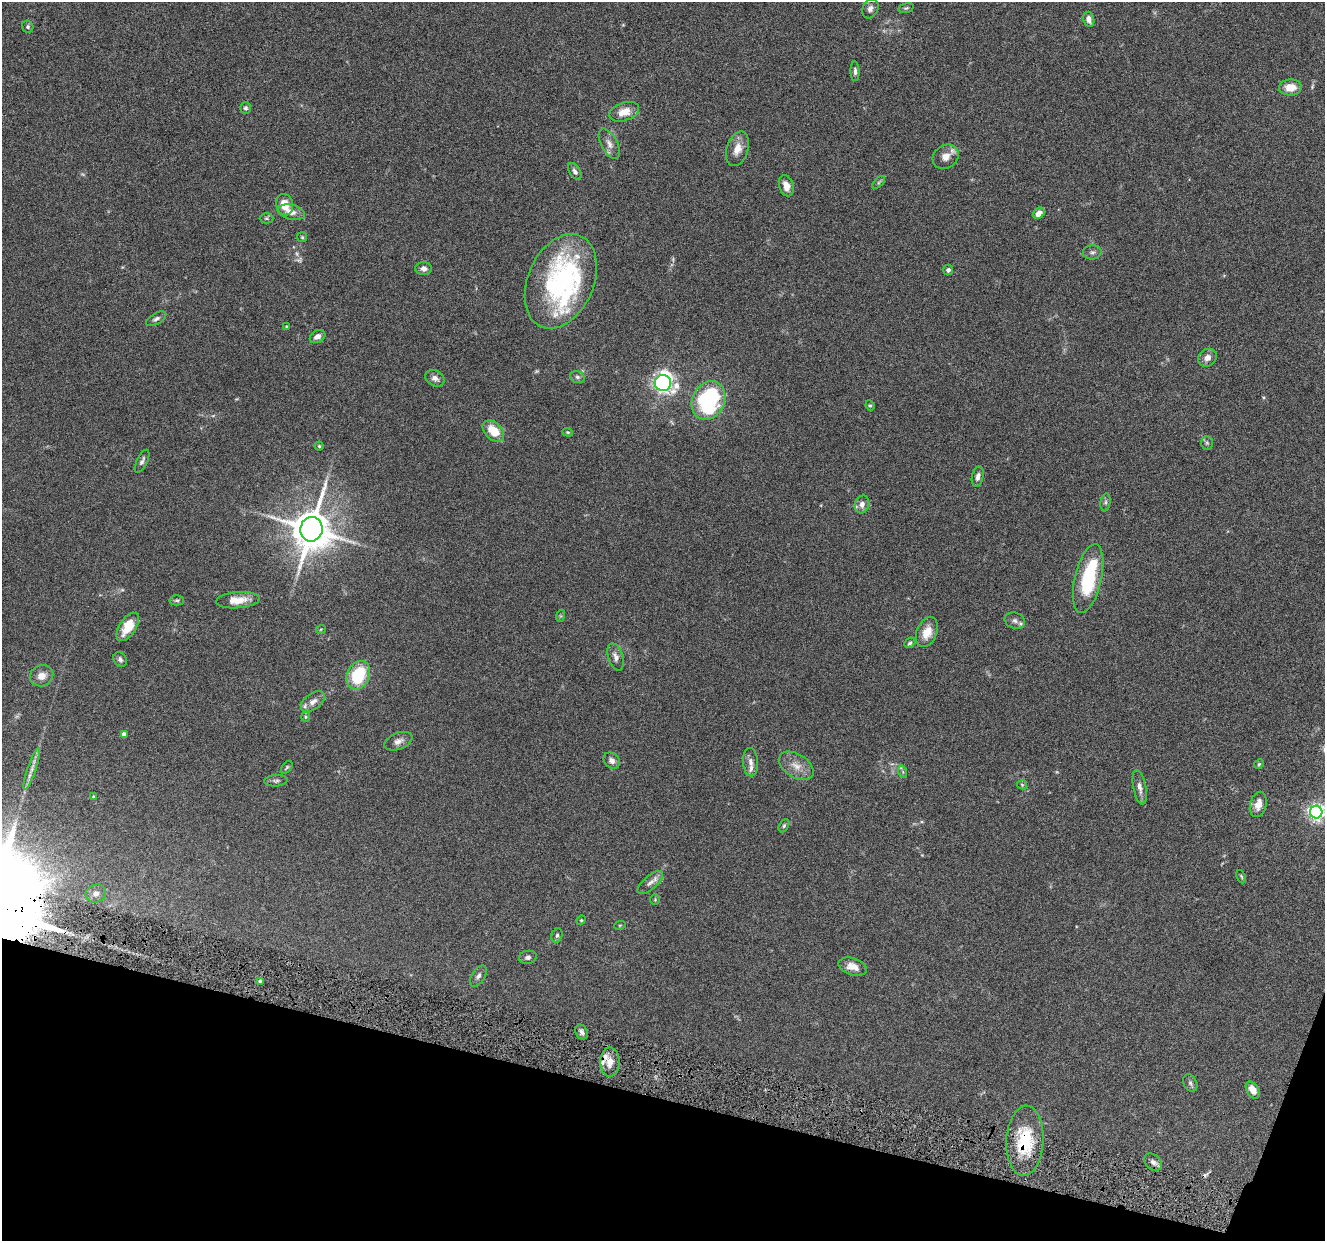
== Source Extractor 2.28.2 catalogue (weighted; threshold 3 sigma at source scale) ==
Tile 15 of 4 x 4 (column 3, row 4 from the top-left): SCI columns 2652-3974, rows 262-1500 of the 5302 x 5350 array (HDU 1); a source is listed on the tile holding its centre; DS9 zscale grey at full resolution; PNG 1327 x 1243 px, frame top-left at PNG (2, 2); each listed source drawn as its Kron ellipse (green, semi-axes under 4 px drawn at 4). Shown black and unused: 12% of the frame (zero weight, under 4 of 8 exposures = <1% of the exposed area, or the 3 px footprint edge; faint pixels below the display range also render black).
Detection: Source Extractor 2.28.2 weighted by HDU 2 'WHT'; one run over the whole footprint, this tile lists its part. Background 0.0882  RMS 0.0047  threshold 0.0192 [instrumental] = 3 sigma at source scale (4.09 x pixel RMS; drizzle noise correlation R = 1.36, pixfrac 0.8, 0.05/0.05 arcsec/px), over >= 5 px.
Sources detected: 101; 3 too faint to see at this stretch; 1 cosmic-ray / hot-pixel residue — neither listed nor drawn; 8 inside a brighter listed object's ellipse — not listed separately; the other 89 listed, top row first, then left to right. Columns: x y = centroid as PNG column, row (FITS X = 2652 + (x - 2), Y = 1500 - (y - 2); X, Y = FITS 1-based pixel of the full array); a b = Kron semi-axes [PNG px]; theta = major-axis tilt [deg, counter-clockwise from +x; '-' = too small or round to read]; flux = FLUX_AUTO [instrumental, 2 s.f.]
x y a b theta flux
906 8 8 4 15 0.65
870 9 10 7 61 1.8
1089 19 7 5 -74 2.5
28 27 6 5 - 0.93
855 71 10 4 -87 1.2
1290 87 11 8 1 5.9
246 108 6 5 - 1
624 112 15 9 19 5.4
609 144 16 8 -62 3
737 149 18 10 72 4.5
946 157 14 11 36 3.5
575 171 9 5 -58 1.5
879 182 8 4 45 0.73
786 186 11 7 -73 4
285 205 11 8 -76 6.6
291 212 14 7 -13 3.1
1039 213 6 5 - 3.6
266 218 7 5 0 0.71
302 237 5 5 - 0.53
1092 252 9 7 4 1.3
424 268 8 6 -2 2
948 270 5 5 - 1.2
561 281 49 33 66 76
156 319 11 5 29 1.3
287 327 4 3 - 0.5
318 337 8 6 31 2.1
1207 358 10 8 39 2.8
577 377 7 5 -16 1
435 378 10 7 -28 2.1
663 383 8 8 - 170
708 400 20 16 64 55
870 405 5 4 - 0.57
493 431 12 8 -44 9
568 432 5 4 - 0.55
1207 443 7 5 -88 0.75
319 446 4 4 - 0.56
142 461 12 5 63 1.4
978 477 10 5 76 1.7
1105 502 9 5 80 0.86
862 504 9 7 74 2.2
311 529 12 11 - 1500
1088 578 35 13 77 30
177 600 7 5 -1 0.75
238 600 22 8 5 6.4
560 616 6 4 71 0.51
1015 621 10 8 -21 1.9
128 627 16 8 56 7.5
321 629 5 3 - 0.35
927 632 15 10 68 5.9
910 643 6 4 41 0.74
616 657 14 7 -73 2.2
120 659 8 6 -58 1.2
358 675 15 11 66 19
41 676 12 10 23 3.5
313 702 14 8 36 2.7
306 717 5 4 - 0.51
124 734 4 4 - 1.9
398 741 14 8 22 2.4
612 761 9 7 -43 1.9
750 762 14 7 -87 2.4
1259 764 5 4 - 0.48
796 766 19 11 -32 5.2
287 767 7 4 52 0.63
32 769 22 4 71 2.7
903 772 6 4 -72 0.59
276 781 11 6 4 1.2
1022 785 5 4 - 0.49
1140 787 17 6 -79 2.5
94 797 3 3 - 0.71
1258 804 13 8 75 4
1316 812 6 6 - 160
784 826 7 4 63 0.82
1241 877 7 3 -66 0.55
650 882 16 7 41 2.4
96 893 10 9 - 2.8
655 900 5 4 - 0.51
581 920 5 4 - 0.49
620 925 6 3 18 0.41
557 935 7 5 73 0.97
528 957 9 6 10 1.3
853 967 14 8 -15 4.3
478 976 12 6 57 1.6
260 981 3 3 - 0.53
582 1032 8 5 -64 1.5
610 1062 15 9 89 4.2
1190 1083 9 6 -61 1.1
1253 1090 9 6 -58 4.1
1025 1141 35 18 87 23
1153 1162 10 7 -41 1.7
Overlapping masked pixels (flux is a lower limit): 1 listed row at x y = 1025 1141
Isophote crosses this tile's border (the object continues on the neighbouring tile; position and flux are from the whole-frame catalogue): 1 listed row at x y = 1316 812